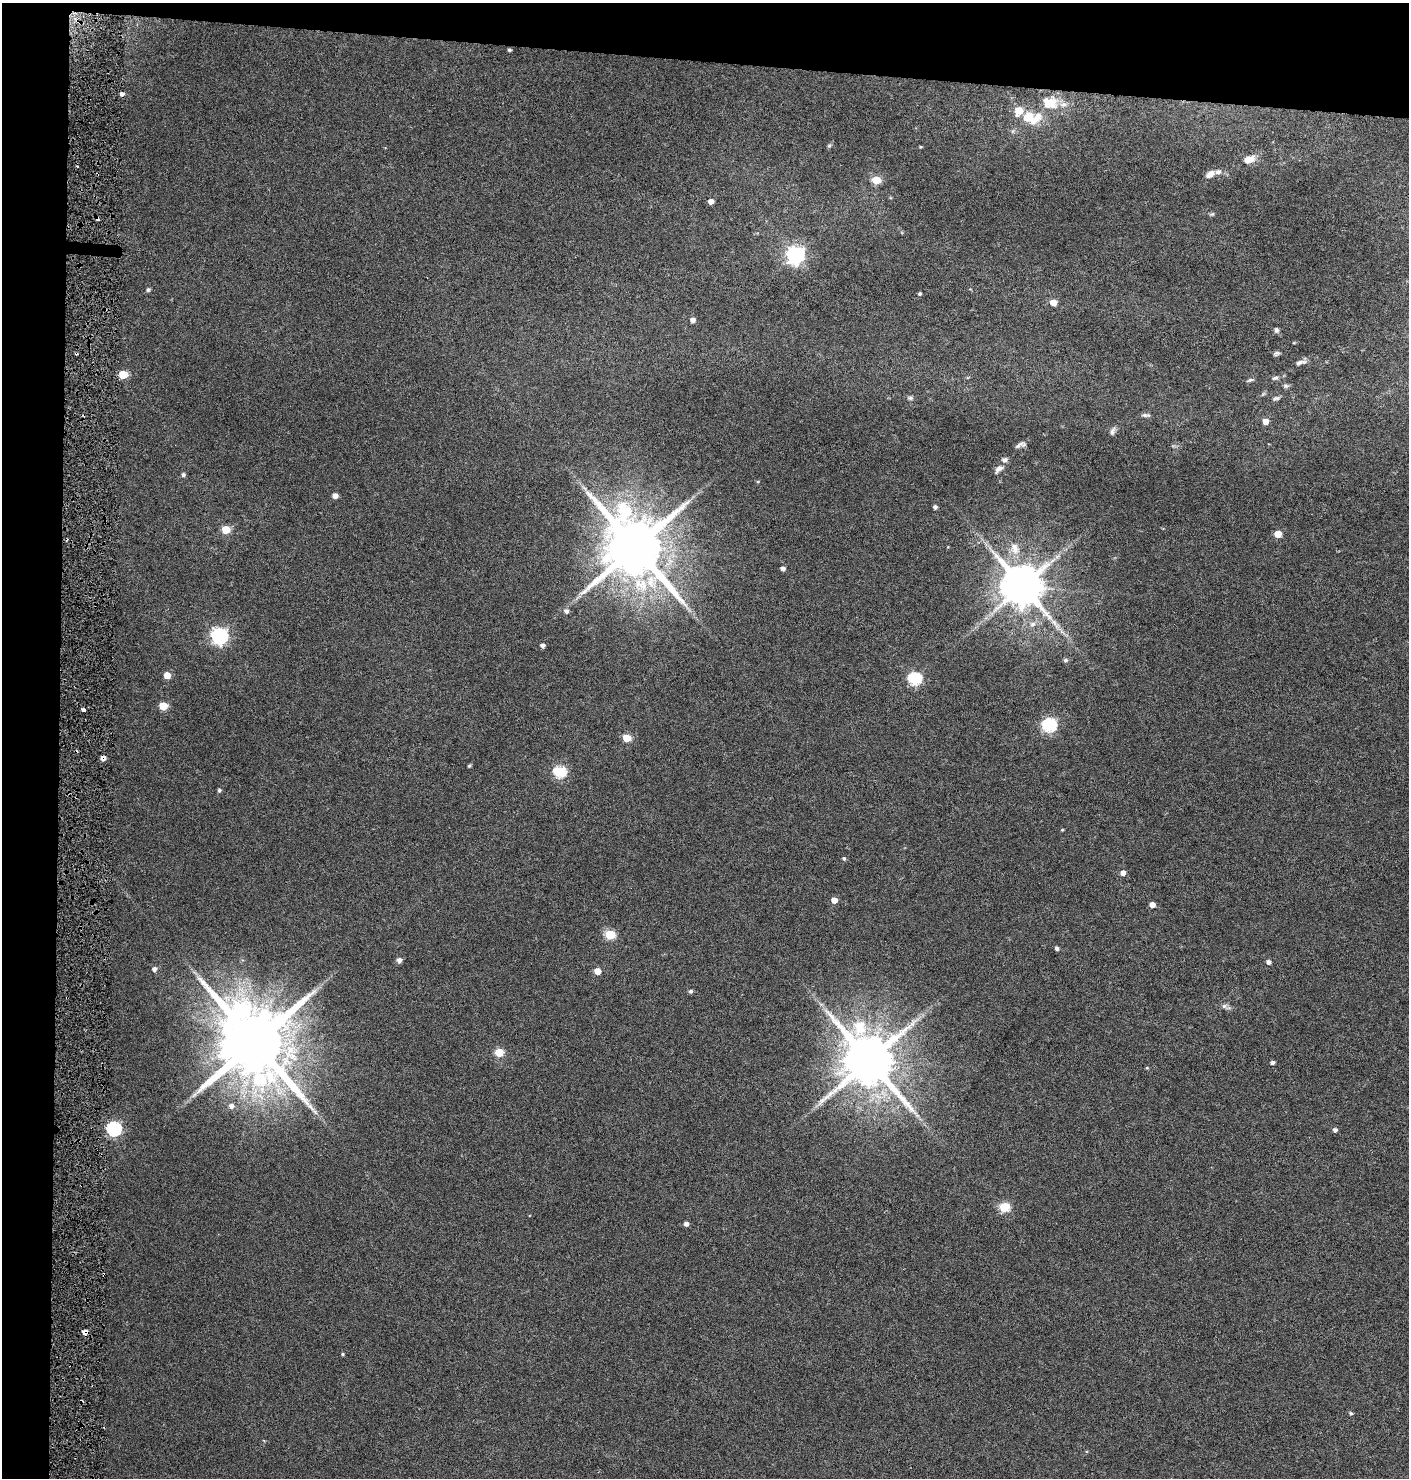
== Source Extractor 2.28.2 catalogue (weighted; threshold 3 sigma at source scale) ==
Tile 1 of 3 x 3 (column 1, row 1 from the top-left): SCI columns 228-1634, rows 2960-4435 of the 4727 x 4435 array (HDU 1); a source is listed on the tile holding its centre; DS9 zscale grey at full resolution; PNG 1411 x 1480 px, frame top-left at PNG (2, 3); no overlay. Shown black and unused: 8% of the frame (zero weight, under 3 of 6 exposures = <1% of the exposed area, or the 3 px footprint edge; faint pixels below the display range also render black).
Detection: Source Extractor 2.28.2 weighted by HDU 2 'WHT'; one run over the whole footprint, this tile lists its part. Background 0.0339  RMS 0.0029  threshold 0.0119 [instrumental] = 3 sigma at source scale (4.09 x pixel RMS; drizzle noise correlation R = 1.36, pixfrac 0.8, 0.0396/0.0396 arcsec/px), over >= 5 px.
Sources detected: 96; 3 cosmic-ray / hot-pixel residue — not listed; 6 inside a brighter listed object's ellipse — not listed separately; the other 87 listed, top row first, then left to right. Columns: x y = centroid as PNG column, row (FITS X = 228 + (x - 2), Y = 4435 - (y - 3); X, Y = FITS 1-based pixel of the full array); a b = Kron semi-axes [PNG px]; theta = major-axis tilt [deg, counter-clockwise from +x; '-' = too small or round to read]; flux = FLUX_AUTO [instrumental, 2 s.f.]
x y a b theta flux
77 21 11 4 -42 1.2
509 50 3 3 - 0.5
122 94 5 4 - 0.82
1050 103 19 15 4 6.6
1027 117 14 11 28 4.2
1013 131 6 4 71 0.42
829 146 5 5 - 0.41
921 147 4 3 - 0.26
1249 159 14 9 21 3.2
1210 174 12 7 33 1.8
876 180 5 5 - 7.9
711 201 4 4 - 1.9
1212 214 6 5 - 0.43
795 255 7 7 - 110
148 290 5 4 - 0.6
920 294 4 3 - 0.46
1053 302 5 5 - 3.4
693 320 5 5 - 1.3
1276 330 6 5 - 0.72
1277 353 8 5 23 0.65
1300 363 15 6 16 1.2
123 374 5 5 - 10
1275 378 9 5 15 0.67
1250 380 10 4 14 0.53
1286 386 8 5 -9 0.58
910 398 8 6 -4 0.66
1276 398 11 5 15 0.67
1146 415 12 5 -4 0.73
1266 421 5 4 - 2.6
1113 431 12 6 67 0.91
1019 445 18 5 33 1
999 469 13 7 38 1.3
183 475 5 4 - 0.69
758 481 5 3 - 0.24
584 488 9 4 -36 0.83
335 496 5 4 - 1.7
935 507 4 4 - 0.83
226 529 5 5 - 8.2
1278 534 5 5 - 5.2
635 547 18 16 -52 2600
1014 548 20 12 -70 4.4
1057 557 7 6 - 0.79
783 568 4 4 - 1.1
1022 586 12 11 - 1200
566 611 6 6 - 0.9
1032 624 9 7 18 1.3
219 636 7 7 - 89
543 646 4 4 - 0.88
1065 660 6 6 - 0.63
167 675 5 5 - 3.8
914 679 6 6 - 37
163 706 5 5 - 7.9
83 710 4 3 - 1.4
1049 725 6 6 - 46
627 738 5 5 - 7.3
103 758 5 4 - 1.5
469 766 4 3 - 0.4
560 772 6 6 - 27
219 790 5 4 - 0.57
1062 830 4 3 - 0.24
844 858 5 5 - 0.48
1123 873 5 5 - 1.6
834 900 5 5 - 2.2
1152 904 4 4 - 2.1
610 934 5 5 - 15
1057 948 5 4 - 0.71
399 960 5 5 - 1.2
1268 962 5 4 - 0.99
154 969 5 5 - 1.1
597 971 5 4 - 3.8
690 991 5 4 - 0.64
1224 1006 9 6 -3 0.95
255 1042 21 18 -42 3900
499 1052 5 5 - 9
869 1060 16 14 -52 1900
1272 1062 4 4 - 0.79
1147 1068 5 3 - 0.26
231 1106 7 6 - 1.2
114 1129 6 6 - 58
1335 1130 5 5 - 0.79
1004 1207 5 5 - 15
686 1224 4 4 - 1.2
104 1275 3 2 - 0.39
85 1332 6 5 - 1.6
343 1354 4 3 - 0.36
1351 1413 5 5 - 0.45
264 1440 4 3 - 0.3
Overlapping masked pixels (flux is a lower limit): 4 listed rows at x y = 77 21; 103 758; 104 1275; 85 1332